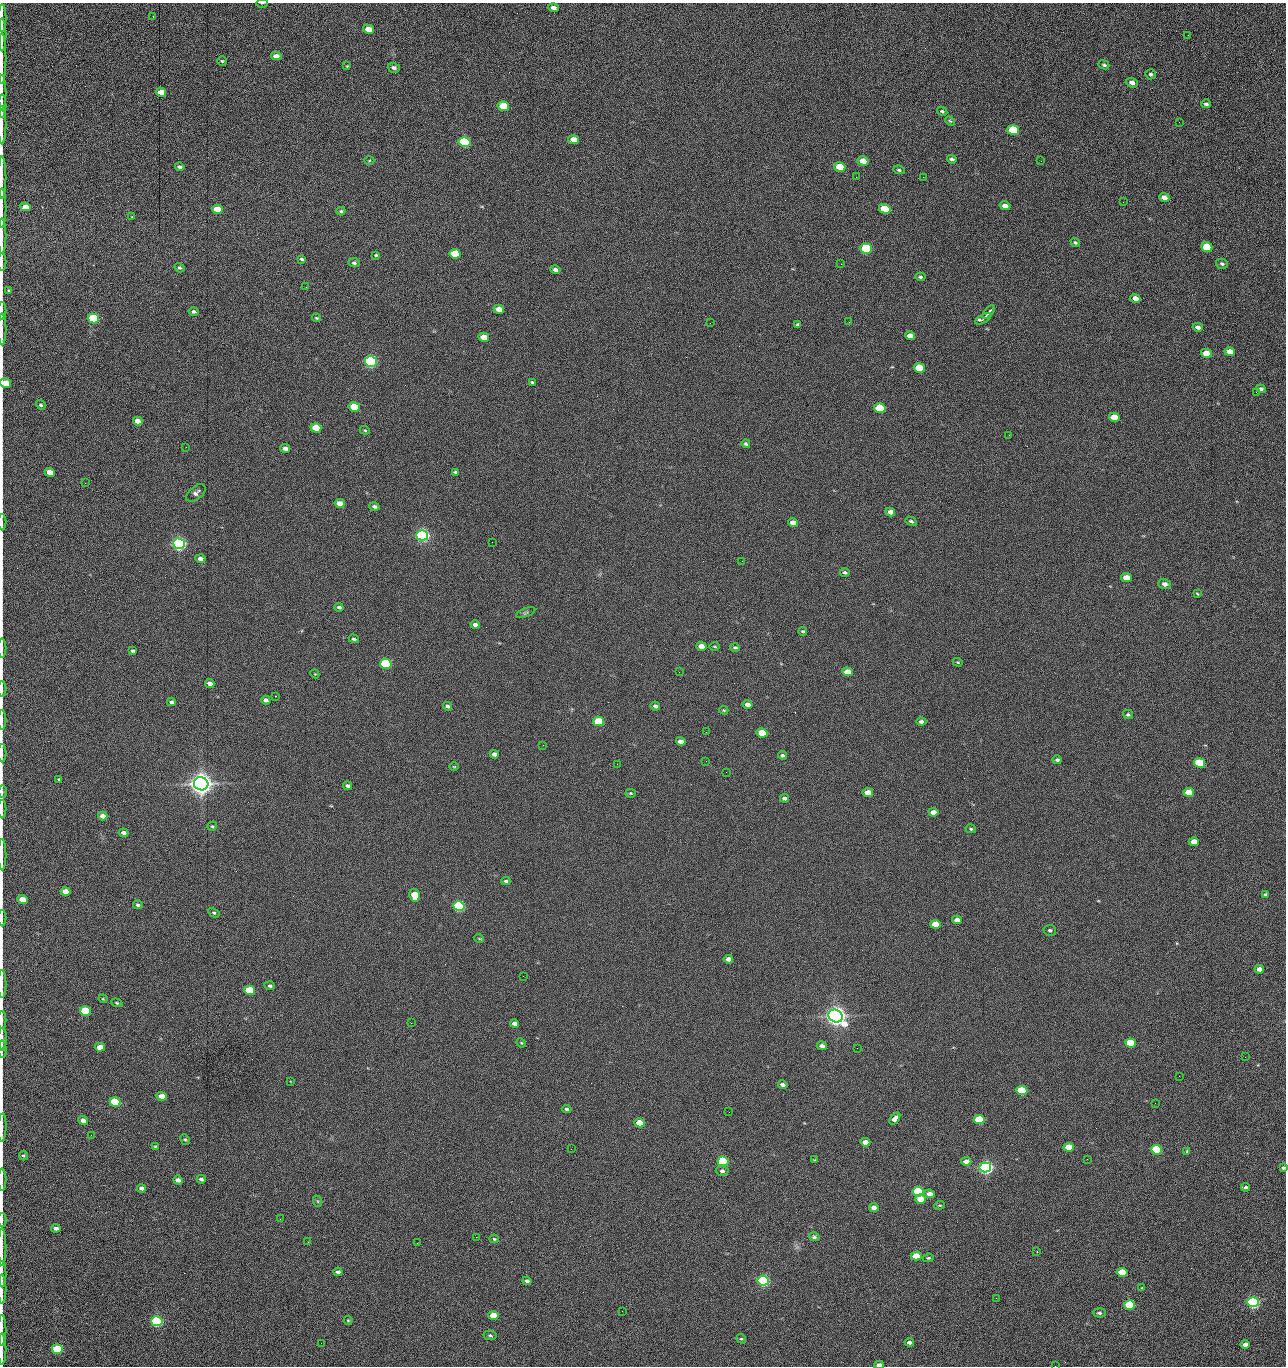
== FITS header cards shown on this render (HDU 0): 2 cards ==
NAXIS1  =                 1284 /fastest changing axis
NAXIS2  =                 1364 /next to fastest changing axis

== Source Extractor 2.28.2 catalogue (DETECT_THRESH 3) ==
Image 1284 x 1364 px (HDU 0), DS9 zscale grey, 1 PNG px = 1 image px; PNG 1288 x 1368 px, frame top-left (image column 1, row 1364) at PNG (2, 3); each listed source drawn as its Kron ellipse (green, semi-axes under 4 px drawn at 4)
Background 149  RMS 15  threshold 45.1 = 3 sigma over >= 5 px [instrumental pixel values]
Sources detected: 284; all 284 listed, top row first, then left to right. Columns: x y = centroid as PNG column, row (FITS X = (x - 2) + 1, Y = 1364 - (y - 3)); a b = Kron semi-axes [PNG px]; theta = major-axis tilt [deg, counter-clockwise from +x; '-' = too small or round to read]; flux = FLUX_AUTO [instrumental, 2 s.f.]
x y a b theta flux
262 3 6 2 1 1.1e+03
553 8 5 4 - 4.1e+03
153 16 3 2 - 1.1e+03
2 18 14 2 90 2.6e+03
369 29 5 4 - 1.3e+04
2 35 16 2 90 3.0e+03
1188 35 2 2 - 1.0e+03
276 56 5 4 - 5.0e+03
2 58 25 2 90 4.5e+03
222 61 5 5 - 1.4e+03
1104 65 5 4 - 1.8e+03
347 66 4 4 - 8.2e+02
394 68 6 5 - 3.1e+03
1151 74 5 5 - 1.7e+03
1132 83 6 5 - 4.5e+03
161 92 5 4 - 1.4e+04
2 93 18 2 90 3.3e+03
1206 104 5 3 - 2.0e+03
2 106 12 2 90 2.5e+03
503 106 6 5 - 4.2e+04
942 111 5 4 - 1.3e+03
950 121 5 3 - 1.2e+03
1179 122 3 2 - 7.0e+02
2 125 19 2 90 3.3e+03
1013 130 6 5 - 6.0e+04
574 140 5 4 - 1.5e+04
465 142 6 5 - 1.6e+05
952 159 5 3 - 2.1e+03
369 160 5 3 - 1.0e+03
863 161 5 4 - 1.2e+04
1041 161 2 2 - 1.3e+03
180 167 5 3 - 2.3e+03
840 167 5 4 - 2.8e+04
899 170 5 3 - 1.4e+03
856 177 2 2 - 8.5e+02
923 177 2 2 - 1.2e+04
2 178 21 2 90 3.8e+03
1164 197 5 4 - 6.2e+03
1123 202 2 2 - 5.0e+02
1005 206 5 4 - 5.7e+03
25 207 5 4 - 1.0e+04
2 208 19 2 90 3.6e+03
217 209 5 4 - 2.0e+04
885 209 6 4 -15 5.1e+04
341 211 4 3 - 1.5e+03
132 216 3 2 - 7.4e+02
2 236 17 2 90 3.5e+03
1075 242 5 4 - 1.6e+03
1207 247 5 5 - 4.3e+04
866 249 6 5 - 1.0e+05
455 254 5 5 - 4.0e+04
376 255 4 4 - 1.1e+03
302 259 4 3 - 1.5e+03
2 262 9 2 90 1.4e+03
354 263 5 4 - 2.0e+03
841 264 2 2 - 1.8e+04
1222 264 6 5 - 2.2e+03
180 268 5 4 - 1.5e+03
555 270 5 4 - 2.9e+03
920 277 5 4 - 1.7e+03
306 287 2 2 - 6.3e+02
9 290 3 2 - 1.1e+03
1135 298 5 4 - 7.3e+03
499 309 5 4 - 9.2e+03
2 311 9 2 90 1.6e+03
193 311 5 4 - 1.8e+03
989 312 8 3 52 3.2e+03
316 318 4 3 - 1.1e+03
93 319 5 5 - 1.0e+05
983 319 9 4 29 3.7e+03
849 322 2 2 - 5.6e+02
710 323 2 2 - 2.1e+03
798 325 4 3 - 1.9e+03
1198 327 5 4 - 3.8e+03
2 329 16 2 90 2.6e+03
910 336 5 4 - 7.5e+03
484 337 5 4 - 1.6e+04
1230 352 5 4 - 1.1e+04
1206 353 5 4 - 1.6e+04
371 361 6 5 - 3.0e+05
919 368 6 5 - 5.8e+04
532 382 3 3 - 1.2e+03
5 383 5 5 - 2.6e+04
1261 389 5 4 - 2.6e+03
1256 392 3 2 - 9.5e+02
41 405 5 4 - 1.8e+03
354 407 5 4 - 3.7e+04
880 408 6 5 - 6.0e+04
1114 417 5 4 - 1.9e+04
138 421 5 4 - 8.3e+03
316 428 5 4 - 2.9e+04
365 430 5 4 - 1.1e+03
1009 435 2 2 - 2.3e+03
746 444 4 4 - 1.8e+03
186 447 2 2 - 2.1e+03
285 448 5 4 - 4.0e+03
50 472 5 4 - 1.2e+04
456 472 4 4 - 2.3e+03
85 483 2 2 - 6.2e+02
196 493 11 6 40 3.5e+03
340 503 5 4 - 1.0e+04
374 507 5 4 - 2.6e+03
890 512 5 4 - 5.6e+03
911 521 6 4 -30 1.9e+03
2 522 8 2 90 1.5e+03
793 523 5 4 - 8.6e+03
422 535 6 5 - 5.0e+05
492 542 2 2 - 1.6e+03
179 544 6 5 - 5.3e+05
200 559 5 4 - 3.8e+03
742 561 2 2 - 4.5e+02
845 572 5 3 - 1.8e+03
1126 577 5 4 - 1.3e+04
1165 584 6 5 - 4.3e+03
1197 594 4 3 - 9.3e+02
339 607 4 3 - 2.0e+03
526 613 10 3 21 1.6e+03
475 625 4 4 - 4.3e+03
803 631 4 4 - 1.5e+03
354 639 5 4 - 2.1e+03
701 646 5 4 - 1.0e+04
715 646 5 2 - 9.5e+02
735 647 5 4 - 1.7e+03
2 648 9 2 90 1.7e+03
133 651 4 3 - 1.8e+03
958 662 5 4 - 9.6e+02
386 664 5 5 - 1.6e+05
679 672 2 2 - 1.4e+03
847 672 5 4 - 1.4e+04
315 674 4 3 - 8.5e+02
210 683 5 4 - 7.0e+03
2 689 8 2 90 1.2e+03
275 696 3 2 - 5.3e+02
266 700 5 4 - 4.2e+03
171 702 4 4 - 1.9e+03
748 704 5 4 - 6.0e+03
447 706 4 4 - 2.4e+03
655 706 5 4 - 2.6e+03
724 710 5 3 - 1.0e+03
1128 715 5 4 - 1.8e+03
2 720 10 2 90 1.9e+03
599 721 5 4 - 6.3e+04
921 722 5 4 - 2.7e+03
706 732 2 2 - 4.3e+02
762 733 5 4 - 2.7e+04
681 741 5 4 - 7.3e+03
543 745 2 2 - 2.1e+03
2 753 9 2 90 1.5e+03
494 754 5 4 - 4.2e+03
782 755 4 4 - 1.7e+03
1057 760 4 4 - 2.2e+03
706 761 2 2 - 1.5e+03
1200 763 5 4 - 7.6e+04
617 764 2 2 - 1.3e+03
454 767 5 3 - 8.2e+02
726 772 2 2 - 1.6e+03
59 779 3 3 - 1.1e+03
201 784 7 6 - 1.6e+06
348 786 4 3 - 2.4e+03
2 792 6 3 89 1.3e+03
1189 792 5 4 - 2.5e+04
631 793 5 4 - 1.3e+03
868 793 5 4 - 1.0e+04
784 798 4 3 - 2.9e+03
2 809 9 2 90 1.4e+03
933 812 5 4 - 7.9e+03
103 816 5 4 - 6.7e+03
212 826 5 4 - 1.3e+03
971 829 5 4 - 1.3e+03
124 833 5 4 - 3.9e+03
1194 842 5 4 - 1.5e+04
2 855 16 2 90 2.9e+03
506 881 4 3 - 1.9e+03
65 892 5 4 - 1.3e+04
1266 894 3 3 - 1.7e+03
415 895 6 5 - 2.7e+04
22 900 5 4 - 1.6e+04
138 905 5 4 - 2.0e+03
459 906 5 5 - 2.4e+05
214 913 6 4 -28 1.6e+03
2 918 8 2 90 1.4e+03
957 920 5 4 - 5.8e+03
935 924 5 4 - 1.9e+04
1050 930 6 5 - 2.2e+03
479 938 5 3 - 8.9e+02
728 959 5 4 - 6.1e+03
1259 969 5 4 - 7.3e+03
523 976 2 2 - 1.3e+03
2 984 14 2 90 2.4e+03
270 986 5 4 - 1.9e+03
250 990 5 4 - 6.1e+04
103 999 4 4 - 1.1e+03
117 1003 6 4 -20 1.3e+03
85 1011 5 4 - 7.7e+04
836 1016 7 6 - 1.3e+06
2 1020 9 2 90 1.6e+03
411 1023 2 2 - 3.6e+03
515 1024 5 3 - 4.2e+03
2 1039 11 3 88 1.9e+03
521 1043 5 4 - 1.1e+03
1130 1043 5 4 - 4.8e+04
822 1046 5 4 - 3.7e+03
100 1047 5 4 - 1.1e+04
857 1048 2 2 - 8.7e+02
2 1049 8 3 -86 2.0e+03
1245 1057 3 2 - 1.3e+03
1179 1076 2 2 - 1.6e+03
290 1081 2 2 - 8.5e+02
783 1085 5 3 - 3.3e+03
1022 1091 5 4 - 8.8e+04
162 1096 5 4 - 1.2e+04
115 1102 5 4 - 6.5e+04
1155 1103 2 2 - 5.8e+02
567 1109 5 4 - 1.9e+03
729 1112 2 2 - 5.3e+02
895 1118 7 4 50 4.6e+03
83 1120 5 4 - 5.5e+03
979 1120 5 4 - 7.3e+04
640 1123 5 4 - 2.1e+04
2 1128 14 2 87 2.3e+03
91 1135 2 2 - 1.7e+03
185 1140 6 4 -64 1.4e+03
865 1142 5 4 - 7.0e+03
155 1146 4 3 - 8.7e+02
1069 1147 5 4 - 3.1e+04
571 1149 2 2 - 6.3e+02
1157 1150 5 4 - 9.9e+04
1186 1152 4 3 - 3.3e+03
23 1156 4 4 - 1.4e+03
1087 1159 3 2 - 1.2e+03
815 1160 3 3 - 9.8e+02
723 1161 5 5 - 1.4e+05
966 1161 5 4 - 7.7e+03
985 1167 6 5 - 6.2e+05
1283 1168 4 3 - 1.8e+03
722 1171 6 5 - 3.0e+03
201 1179 4 3 - 2.3e+03
2 1180 11 2 90 2.0e+03
178 1180 5 4 - 4.4e+03
1246 1187 4 3 - 1.9e+03
141 1188 4 3 - 3.4e+03
918 1192 5 4 - 1.5e+05
930 1194 5 4 - 6.6e+03
920 1199 5 4 - 1.6e+04
317 1201 6 3 -70 1.2e+03
940 1205 5 3 - 1.2e+03
874 1207 4 4 - 4.6e+03
280 1219 2 2 - 1.5e+03
2 1220 7 2 90 1.1e+03
56 1228 4 4 - 4.1e+03
476 1237 2 2 - 4.7e+03
814 1237 5 4 - 2.1e+03
494 1239 5 4 - 1.3e+03
308 1242 2 2 - 1.3e+03
417 1243 2 2 - 3.5e+03
2 1247 18 2 90 3.3e+03
1037 1251 2 2 - 8.8e+02
916 1256 5 4 - 1.9e+04
928 1258 5 4 - 1.5e+03
338 1272 4 3 - 2.8e+03
1122 1272 5 4 - 2.7e+04
2 1274 13 2 90 2.4e+03
527 1281 4 4 - 3.2e+03
763 1281 5 5 - 3.1e+05
1142 1288 4 4 - 1.0e+03
2 1289 14 2 90 2.7e+03
996 1298 2 2 - 1.9e+03
1253 1302 5 5 - 3.6e+05
1130 1305 5 4 - 7.9e+04
622 1311 2 2 - 5.0e+02
1099 1313 6 4 -3 2.1e+03
493 1315 5 4 - 1.8e+04
348 1320 4 4 - 1.0e+03
157 1321 5 5 - 2.4e+05
2 1330 15 2 90 2.8e+03
490 1335 6 4 -9 1.8e+03
741 1339 5 4 - 1.3e+03
909 1342 4 3 - 3.8e+03
321 1343 3 2 - 8.0e+02
1245 1344 5 4 - 5.2e+03
2 1349 16 2 90 2.9e+03
57 1349 5 5 - 9.3e+04
879 1365 5 3 - 6.4e+03
1055 1366 2 2 - 1.4e+03
At the frame edge (FLAGS 8, measured only in part): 38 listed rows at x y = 262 3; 2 18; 2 35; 2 58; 2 93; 2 106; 2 125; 2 178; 2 208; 2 236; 2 262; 2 311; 2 329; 5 383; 2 522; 2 648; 2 689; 2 720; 2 753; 2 792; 2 809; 2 855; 2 918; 2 984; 2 1020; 2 1039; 2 1049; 2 1128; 1283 1168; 2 1180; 2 1220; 2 1247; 2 1274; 2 1289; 2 1330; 2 1349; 879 1365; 1055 1366

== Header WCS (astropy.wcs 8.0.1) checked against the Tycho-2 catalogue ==
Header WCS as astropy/WCSLIB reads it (CRVAL/CRPIX/CD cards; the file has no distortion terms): RA---TAN/DEC--TAN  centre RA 15:41:42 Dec +51:58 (235.42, +51.97 deg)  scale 1.26 arcsec/px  FOV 26.9' x 28.5'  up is +92 deg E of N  parity flipped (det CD > 0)
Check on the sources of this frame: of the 60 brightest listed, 11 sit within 2.0 arcsec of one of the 11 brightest Tycho-2 stars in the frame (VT <= 12.29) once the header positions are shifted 0.26 arcsec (0.20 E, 0.17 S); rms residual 0.99 arcsec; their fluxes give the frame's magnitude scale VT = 25.23 - 2.5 log10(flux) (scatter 0.20 mag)
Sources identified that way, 11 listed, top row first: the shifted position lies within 2.0 arcsec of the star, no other Tycho-2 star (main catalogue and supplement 1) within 4.0 arcsec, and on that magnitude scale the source's flux lands within +1.5 / -3 mag of the star's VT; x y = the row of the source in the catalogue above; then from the Tycho-2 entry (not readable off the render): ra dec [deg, ICRS J2000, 3 dp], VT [Tycho-2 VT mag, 2 dp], TYC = Tycho-2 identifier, HIP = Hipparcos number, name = IAU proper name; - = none
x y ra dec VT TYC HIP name
371 361 235.614 +52.064 11.61 3489-1132-1 - -
422 535 235.514 +52.049 11.19 3489-1407-1 - -
179 544 235.515 +52.133 11.12 3489-1380-1 - -
201 784 235.378 +52.130 9.31 3489-1322-1 76850 -
459 906 235.303 +52.042 11.52 3489-958-1 - -
836 1016 235.232 +51.912 9.59 3489-824-1 - -
985 1167 235.143 +51.862 10.97 3489-1016-1 - -
918 1192 235.131 +51.886 12.29 3489-908-1 - -
763 1281 235.084 +51.941 11.45 3489-1346-1 - -
1253 1302 235.062 +51.771 11.53 3489-1453-1 - -
157 1321 235.075 +52.152 11.74 3489-912-1 - -